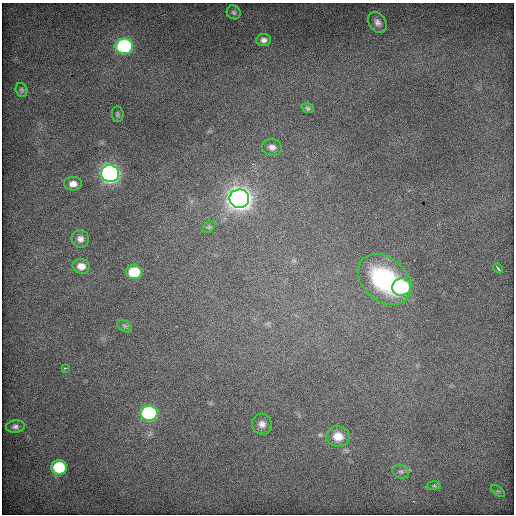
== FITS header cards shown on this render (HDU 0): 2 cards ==
NAXIS1  =                  512 / Axis length
NAXIS2  =                  512 / Axis length

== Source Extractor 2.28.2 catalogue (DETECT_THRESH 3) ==
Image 512 x 512 px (HDU 0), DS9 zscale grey, 1 PNG px = 1 image px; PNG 516 x 516 px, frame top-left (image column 1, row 512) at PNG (2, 3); each listed source drawn as its Kron ellipse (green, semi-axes under 4 px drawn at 4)
Background 689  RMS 4.2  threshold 12.7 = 3 sigma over >= 5 px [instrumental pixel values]
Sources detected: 28; all 28 listed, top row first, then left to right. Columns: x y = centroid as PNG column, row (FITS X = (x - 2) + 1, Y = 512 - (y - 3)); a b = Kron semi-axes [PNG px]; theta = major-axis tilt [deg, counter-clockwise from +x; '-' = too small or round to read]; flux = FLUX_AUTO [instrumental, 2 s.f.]
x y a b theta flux
234 12 7 6 - 630
377 22 11 8 -56 1400
264 40 7 6 - 1100
124 46 8 8 - 54000
21 90 7 5 -73 540
308 108 6 4 -18 460
118 114 8 5 -85 560
272 147 10 8 -7 1300
110 174 9 8 - 150000
73 184 9 7 -1 2000
239 199 10 9 - 280000
209 227 7 4 44 460
80 239 9 8 - 1400
81 266 9 7 -11 2500
498 268 5 2 - 520
134 272 8 7 - 13000
385 279 30 21 -40 31000
402 287 9 8 - 27000
124 326 8 5 -34 590
65 368 3 2 - 490
149 413 8 7 - 50000
262 424 10 10 - 1600
15 427 9 6 7 970
338 436 12 10 -8 3700
59 467 8 7 - 20000
401 472 8 6 -21 870
434 486 7 4 -2 400
498 491 8 4 -36 480